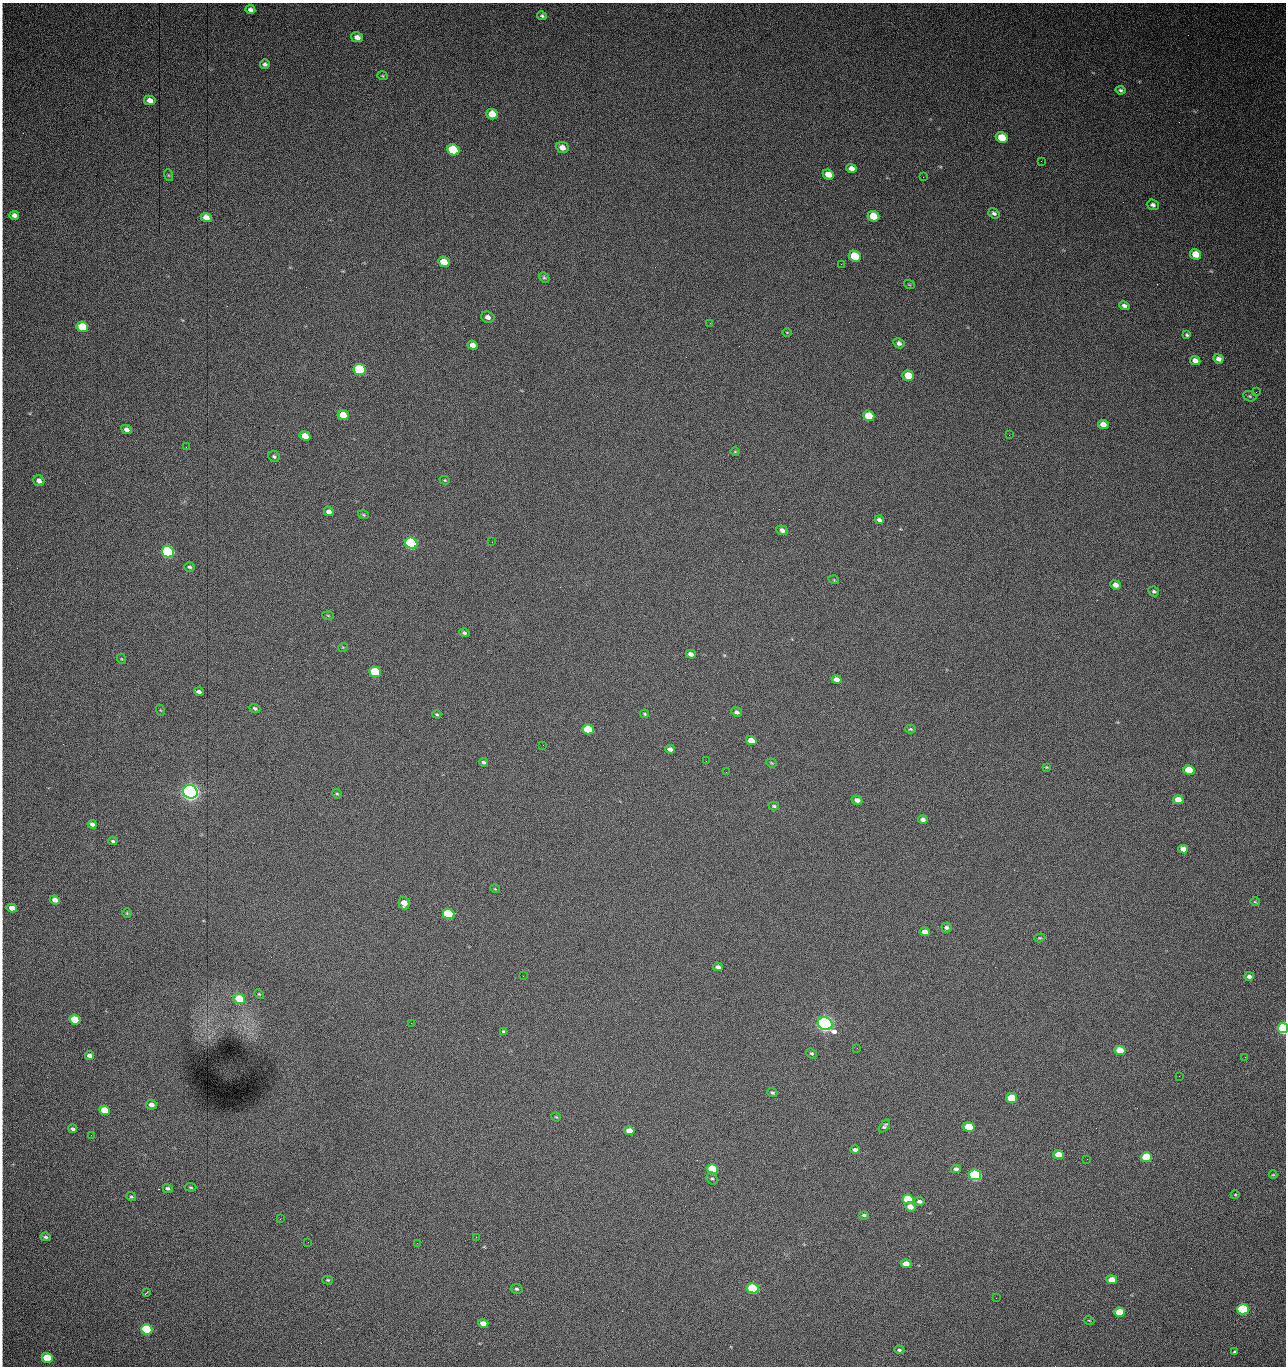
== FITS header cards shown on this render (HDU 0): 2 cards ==
NAXIS1  =                 1284 / length of data axis 1
NAXIS2  =                 1364 / length of data axis 2

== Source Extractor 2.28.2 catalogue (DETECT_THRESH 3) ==
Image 1284 x 1364 px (HDU 0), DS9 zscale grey, 1 PNG px = 1 image px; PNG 1288 x 1368 px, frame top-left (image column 1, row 1364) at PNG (2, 3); each listed source drawn as its Kron ellipse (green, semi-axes under 4 px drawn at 4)
Background 1290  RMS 35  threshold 106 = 3 sigma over >= 5 px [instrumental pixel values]
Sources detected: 169; all 169 listed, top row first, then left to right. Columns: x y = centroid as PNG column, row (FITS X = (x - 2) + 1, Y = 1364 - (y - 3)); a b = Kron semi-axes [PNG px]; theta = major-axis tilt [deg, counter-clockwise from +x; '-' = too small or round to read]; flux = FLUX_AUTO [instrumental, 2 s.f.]
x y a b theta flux
250 10 5 4 - 8.1e+03
542 16 5 4 - 4.2e+03
357 37 6 5 - 1.4e+04
265 64 5 4 - 6.0e+03
382 76 5 3 - 2.7e+03
1120 90 5 4 - 4.9e+03
150 100 6 4 -11 1.5e+04
492 114 6 5 - 4.3e+04
1002 138 6 5 - 6.1e+04
562 147 6 5 - 1.6e+04
453 150 6 5 - 1.6e+05
1041 161 2 2 - 1.2e+03
852 168 5 4 - 1.3e+04
828 174 6 5 - 2.9e+04
168 175 6 4 -70 2.4e+03
923 177 2 2 - 1.1e+04
1153 205 6 5 - 6.6e+03
994 213 6 4 -36 6.1e+03
14 215 5 4 - 1.0e+04
873 216 6 5 - 5.2e+04
206 217 5 4 - 2.1e+04
1196 254 6 5 - 4.3e+04
855 256 6 5 - 1.0e+05
444 262 6 5 - 4.1e+04
841 264 2 2 - 1.7e+04
544 278 6 4 -48 3.6e+03
909 284 5 3 - 2.1e+03
1124 306 5 4 - 7.7e+03
488 317 7 5 -19 1.1e+04
710 323 2 2 - 2.4e+03
82 327 6 5 - 1.0e+05
787 332 5 3 - 1.9e+03
1187 335 4 3 - 3.5e+03
899 343 6 5 - 8.4e+03
473 345 5 4 - 1.6e+04
1218 359 5 4 - 1.1e+04
1195 361 5 4 - 1.6e+04
360 370 6 5 - 3.0e+05
908 376 6 5 - 5.8e+04
1256 392 2 2 - 9.3e+02
1250 396 7 5 -21 3.3e+03
343 415 5 5 - 3.7e+04
869 416 6 5 - 6.0e+04
1103 424 5 4 - 1.9e+04
126 429 5 4 - 9.2e+03
1009 435 3 2 - 2.4e+03
305 436 5 4 - 3.0e+04
186 447 2 2 - 2.6e+03
735 452 5 3 - 2.0e+03
274 456 6 5 - 4.6e+03
445 480 5 4 - 2.6e+03
39 481 6 5 - 1.3e+04
329 512 5 4 - 1.0e+04
363 515 6 3 -19 2.8e+03
879 520 4 3 - 6.1e+03
782 530 6 4 -22 9.4e+03
492 542 2 2 - 1.7e+03
411 543 6 5 - 4.9e+05
168 552 6 5 - 5.3e+05
190 567 5 4 - 4.6e+03
834 580 5 3 - 1.9e+03
1115 585 5 4 - 1.4e+04
1154 591 5 4 - 4.2e+03
328 615 5 3 - 2.3e+03
464 633 5 4 - 4.7e+03
343 647 5 3 - 1.9e+03
691 654 5 4 - 1.0e+04
122 659 5 3 - 2.0e+03
375 672 6 5 - 1.6e+05
837 679 5 4 - 1.5e+04
199 692 5 4 - 7.4e+03
255 708 5 4 - 4.3e+03
160 710 6 3 -70 2.0e+03
737 712 6 4 -30 6.6e+03
437 714 4 3 - 2.7e+03
644 714 5 3 - 2.6e+03
588 729 6 5 - 9.2e+04
910 729 5 4 - 3.3e+03
751 741 5 4 - 2.7e+04
543 745 2 2 - 2.1e+03
670 749 5 4 - 8.5e+03
706 761 2 2 - 9.9e+02
483 762 4 4 - 5.1e+03
771 763 5 4 - 2.5e+03
1046 767 4 3 - 2.4e+03
1189 770 5 5 - 7.7e+04
726 772 2 2 - 1.6e+03
190 792 7 6 - 1.7e+06
337 794 5 4 - 2.8e+03
857 800 5 4 - 1.1e+04
1178 800 5 4 - 2.6e+04
774 806 5 4 - 3.6e+03
923 820 5 4 - 8.8e+03
92 824 4 4 - 7.2e+03
113 841 4 3 - 4.0e+03
1183 849 5 4 - 1.6e+04
495 889 5 3 - 1.9e+03
55 900 5 4 - 1.3e+04
1255 902 5 3 - 2.0e+03
404 903 6 5 - 2.8e+04
12 908 5 4 - 1.7e+04
127 913 5 4 - 2.4e+03
448 914 6 5 - 2.4e+05
947 927 5 5 - 6.2e+03
925 932 5 4 - 2.0e+04
1040 938 6 4 17 2.8e+03
718 967 5 4 - 6.6e+03
523 976 2 2 - 1.6e+03
1249 976 5 4 - 7.8e+03
259 994 5 3 - 2.4e+03
239 999 6 5 - 6.6e+04
75 1020 5 4 - 7.6e+04
411 1023 3 2 - 3.6e+03
825 1024 7 6 - 1.4e+06
1283 1028 5 5 - 6.0e+05
504 1032 4 3 - 4.6e+03
857 1048 2 2 - 1.2e+03
1120 1050 5 4 - 4.9e+04
812 1053 6 4 -38 4.0e+03
89 1055 5 4 - 1.1e+04
1245 1057 2 2 - 1.4e+03
1179 1076 3 2 - 1.8e+03
772 1092 5 4 - 4.3e+03
1011 1098 5 5 - 8.8e+04
151 1105 5 4 - 1.3e+04
105 1110 5 4 - 6.8e+04
556 1117 5 4 - 2.3e+03
884 1126 7 4 53 5.0e+03
969 1127 5 4 - 7.3e+04
73 1129 4 3 - 5.4e+03
629 1131 5 4 - 2.2e+04
91 1135 3 2 - 2.0e+03
855 1150 5 4 - 7.4e+03
1058 1155 5 4 - 3.3e+04
1146 1157 5 5 - 9.8e+04
1087 1159 2 2 - 1.3e+03
713 1169 6 5 - 1.5e+05
956 1169 5 4 - 8.3e+03
975 1175 6 5 - 6.1e+05
1273 1175 4 3 - 2.0e+03
712 1179 6 5 - 4.3e+03
191 1187 6 4 -5 3.3e+03
168 1188 5 4 - 4.9e+03
1235 1194 4 3 - 2.0e+03
131 1197 4 4 - 3.5e+03
908 1199 5 5 - 1.5e+05
919 1201 5 4 - 6.5e+03
910 1207 5 4 - 1.8e+04
864 1215 5 3 - 4.8e+03
280 1219 2 2 - 1.8e+03
45 1237 5 4 - 5.3e+03
476 1237 2 2 - 6.0e+03
308 1242 2 2 - 1.3e+03
417 1243 3 2 - 3.9e+03
906 1264 5 4 - 2.0e+04
328 1280 5 4 - 3.2e+03
1112 1280 5 4 - 2.7e+04
753 1288 6 5 - 3.0e+05
517 1289 6 5 - 4.1e+03
146 1293 4 2 - 1.6e+03
996 1298 3 2 - 1.9e+03
1243 1309 6 5 - 3.6e+05
1120 1312 5 4 - 7.9e+04
1089 1320 5 3 - 1.8e+03
483 1323 5 4 - 1.9e+04
147 1329 6 5 - 2.4e+05
899 1350 5 4 - 4.5e+03
1235 1352 4 3 - 4.6e+03
47 1358 5 5 - 9.5e+04
At the frame edge (FLAGS 8, measured only in part): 1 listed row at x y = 1283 1028

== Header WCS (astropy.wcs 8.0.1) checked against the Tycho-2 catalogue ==
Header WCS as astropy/WCSLIB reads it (CRVAL/CRPIX/CD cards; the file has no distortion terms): RA---TAN/DEC--TAN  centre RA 15:41:43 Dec +51:58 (235.43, +51.97 deg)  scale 1.26 arcsec/px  FOV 26.9' x 28.5'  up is +93 deg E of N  parity flipped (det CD > 0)
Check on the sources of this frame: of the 60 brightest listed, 12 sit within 2.0 arcsec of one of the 13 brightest Tycho-2 stars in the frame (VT <= 12.29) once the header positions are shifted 0.67 arcsec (0.42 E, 0.52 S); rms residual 0.99 arcsec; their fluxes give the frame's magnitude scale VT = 25.27 - 2.5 log10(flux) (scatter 0.16 mag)
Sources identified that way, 12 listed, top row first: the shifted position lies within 2.0 arcsec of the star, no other Tycho-2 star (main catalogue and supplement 1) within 4.0 arcsec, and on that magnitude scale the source's flux lands within +1.5 / -3 mag of the star's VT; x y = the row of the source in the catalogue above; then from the Tycho-2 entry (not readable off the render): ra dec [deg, ICRS J2000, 3 dp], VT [Tycho-2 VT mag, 2 dp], TYC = Tycho-2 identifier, HIP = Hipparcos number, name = IAU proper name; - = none
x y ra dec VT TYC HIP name
360 370 235.614 +52.064 11.61 3489-1132-1 - -
411 543 235.514 +52.049 11.19 3489-1407-1 - -
168 552 235.515 +52.133 11.12 3489-1380-1 - -
190 792 235.378 +52.130 9.31 3489-1322-1 76850 -
448 914 235.303 +52.042 11.52 3489-958-1 - -
825 1024 235.232 +51.912 9.59 3489-824-1 - -
1283 1028 235.220 +51.752 10.98 3489-1435-1 - -
975 1175 235.143 +51.862 10.97 3489-1016-1 - -
908 1199 235.131 +51.886 12.29 3489-908-1 - -
753 1288 235.084 +51.941 11.45 3489-1346-1 - -
1243 1309 235.062 +51.771 11.53 3489-1453-1 - -
147 1329 235.075 +52.152 11.74 3489-912-1 - -